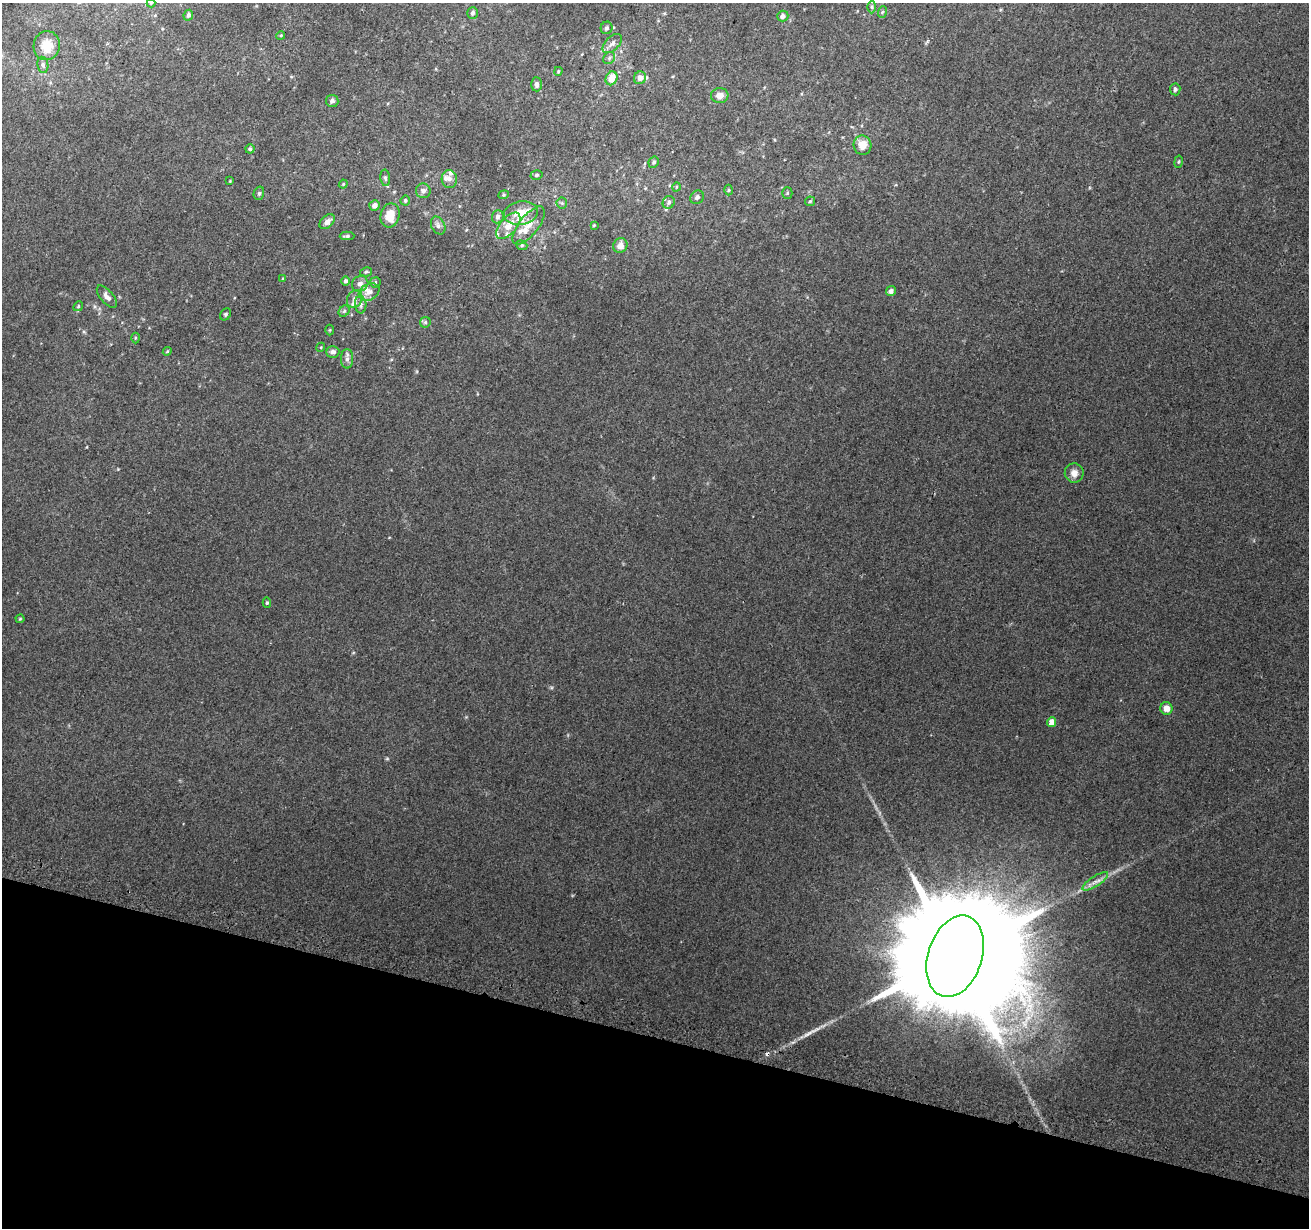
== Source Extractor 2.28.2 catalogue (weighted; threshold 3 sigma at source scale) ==
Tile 15 of 4 x 4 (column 3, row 4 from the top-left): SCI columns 2621-3927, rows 248-1473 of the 5251 x 5463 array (HDU 1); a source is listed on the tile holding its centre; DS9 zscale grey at full resolution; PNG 1311 x 1230 px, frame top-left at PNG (2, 3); each listed source drawn as its Kron ellipse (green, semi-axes under 4 px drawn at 4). Shown black and unused: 16% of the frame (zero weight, under 2 of 3 exposures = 2% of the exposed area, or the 3 px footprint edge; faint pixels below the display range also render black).
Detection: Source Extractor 2.28.2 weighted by HDU 2 'WHT'; one run over the whole footprint, this tile lists its part. Background 0.0565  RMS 0.01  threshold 0.047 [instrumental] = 3 sigma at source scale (4.5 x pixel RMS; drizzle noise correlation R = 1.50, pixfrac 1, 0.0396/0.0396 arcsec/px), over >= 5 px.
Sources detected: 91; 1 cosmic-ray / hot-pixel residue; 1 long thin detection or spike segment (spike, bleed or trail) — neither listed nor drawn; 11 inside a brighter listed object's ellipse — not listed separately; the other 78 listed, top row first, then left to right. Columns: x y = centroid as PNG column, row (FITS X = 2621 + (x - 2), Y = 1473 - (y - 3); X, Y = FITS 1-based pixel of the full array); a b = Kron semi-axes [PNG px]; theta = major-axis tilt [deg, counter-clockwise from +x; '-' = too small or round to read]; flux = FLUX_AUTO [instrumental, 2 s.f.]
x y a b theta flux
151 3 4 4 - 0.85
872 7 6 4 -89 1.7
882 12 6 3 71 1.2
473 13 6 5 - 2.6
188 15 5 4 - 1.9
783 16 6 5 - 4
607 28 6 6 - 2.4
281 35 4 3 - 0.99
612 44 12 6 44 4.4
47 46 14 13 - 17
609 58 6 5 - 2.2
43 65 8 5 -81 2.5
558 71 4 3 - 1
611 78 7 6 - 13
640 78 6 6 - 6.6
536 84 7 5 -87 3.2
1175 89 6 5 - 2.8
720 95 9 7 5 6.5
332 101 6 6 - 3.4
863 145 10 9 - 13
250 149 4 4 - 1.8
654 162 6 5 - 2
1179 162 6 3 81 1.2
536 175 6 4 17 1.5
385 178 8 5 -85 2.1
449 179 9 7 -85 4.1
230 181 3 3 - 0.78
343 184 4 4 - 1
676 187 4 3 - 0.84
728 190 5 3 - 1
423 191 7 7 - 3.6
259 193 7 5 75 1.9
787 193 5 5 - 1.3
504 195 5 4 - 1.3
697 197 7 6 - 2.6
405 201 5 4 - 1.8
810 201 5 5 - 1.3
669 202 6 5 - 2.4
562 203 5 5 - 1.8
374 205 5 5 - 6.2
521 213 17 11 10 19
390 215 12 9 78 17
498 217 6 6 - 3.6
327 222 9 6 43 4.9
529 225 23 9 52 12
594 225 4 4 - 0.91
438 226 9 6 -63 3.8
508 226 16 8 49 12
347 236 7 4 1 2.2
522 245 5 4 - 1.7
620 246 7 7 - 6.8
366 272 6 4 11 1.5
283 279 4 3 - 0.95
345 281 5 4 - 3
375 282 5 5 - 1.6
360 284 8 7 - 5
891 291 5 4 - 3.7
369 292 11 8 27 6.5
107 297 14 6 -49 5.4
355 299 9 7 62 4.2
361 305 9 5 -85 3.1
78 306 5 4 - 1.3
344 311 6 5 - 1.6
225 314 6 5 - 1.7
425 322 5 5 - 1.6
330 330 5 3 - 0.89
135 338 5 3 - 1
321 347 4 3 - 0.97
167 351 4 4 - 1.3
333 352 6 6 - 3.7
347 359 10 6 -90 4
1074 473 10 9 - 6.9
267 603 5 4 - 1.4
20 619 4 4 - 0.98
1166 708 6 6 - 7.6
1052 722 5 4 - 9
1095 881 15 5 33 5.7
955 956 42 27 72 59000
Isophote crosses this tile's border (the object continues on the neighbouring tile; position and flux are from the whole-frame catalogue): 1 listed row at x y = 151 3